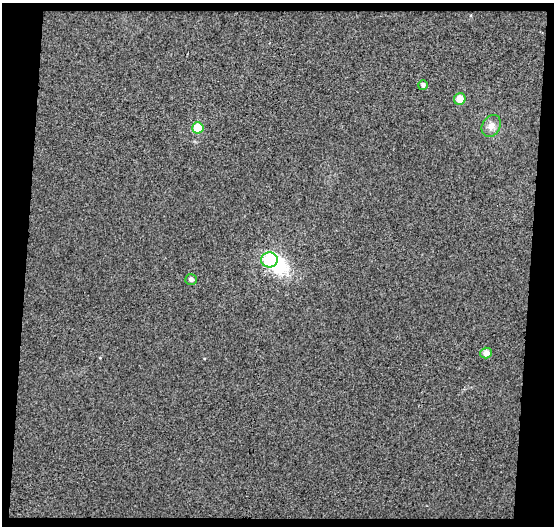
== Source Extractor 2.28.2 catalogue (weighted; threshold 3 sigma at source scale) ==
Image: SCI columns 1-552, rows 27-550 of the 552 x 577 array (HDU 1 of 3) = the unmasked area's bounding box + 8 px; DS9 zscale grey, full resolution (1 PNG px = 1 image px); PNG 556 x 528 px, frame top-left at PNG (2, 3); each listed source drawn as its Kron ellipse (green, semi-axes under 4 px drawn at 4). Shown black and unused: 12% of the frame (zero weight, under 3 of 4 exposures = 3% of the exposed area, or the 3 px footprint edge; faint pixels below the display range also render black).
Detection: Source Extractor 2.28.2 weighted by HDU 2 'WHT'. Background 0.0162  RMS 0.016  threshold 0.0736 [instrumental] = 3 sigma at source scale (4.5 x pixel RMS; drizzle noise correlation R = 1.50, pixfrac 1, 0.0396/0.0396 arcsec/px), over >= 5 px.
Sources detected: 8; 1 inside a brighter object's white glare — neither listed nor drawn; the other 7 listed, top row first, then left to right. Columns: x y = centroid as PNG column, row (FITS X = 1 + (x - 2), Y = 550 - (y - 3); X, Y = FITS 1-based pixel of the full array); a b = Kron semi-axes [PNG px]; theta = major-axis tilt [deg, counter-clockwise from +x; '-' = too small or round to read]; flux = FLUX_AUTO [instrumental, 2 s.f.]
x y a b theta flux
423 85 5 5 - 4.8
460 99 6 5 - 18
491 126 12 8 58 10
198 128 5 5 - 49
269 260 8 7 - 170
191 279 6 5 - 5.2
486 353 6 5 - 10